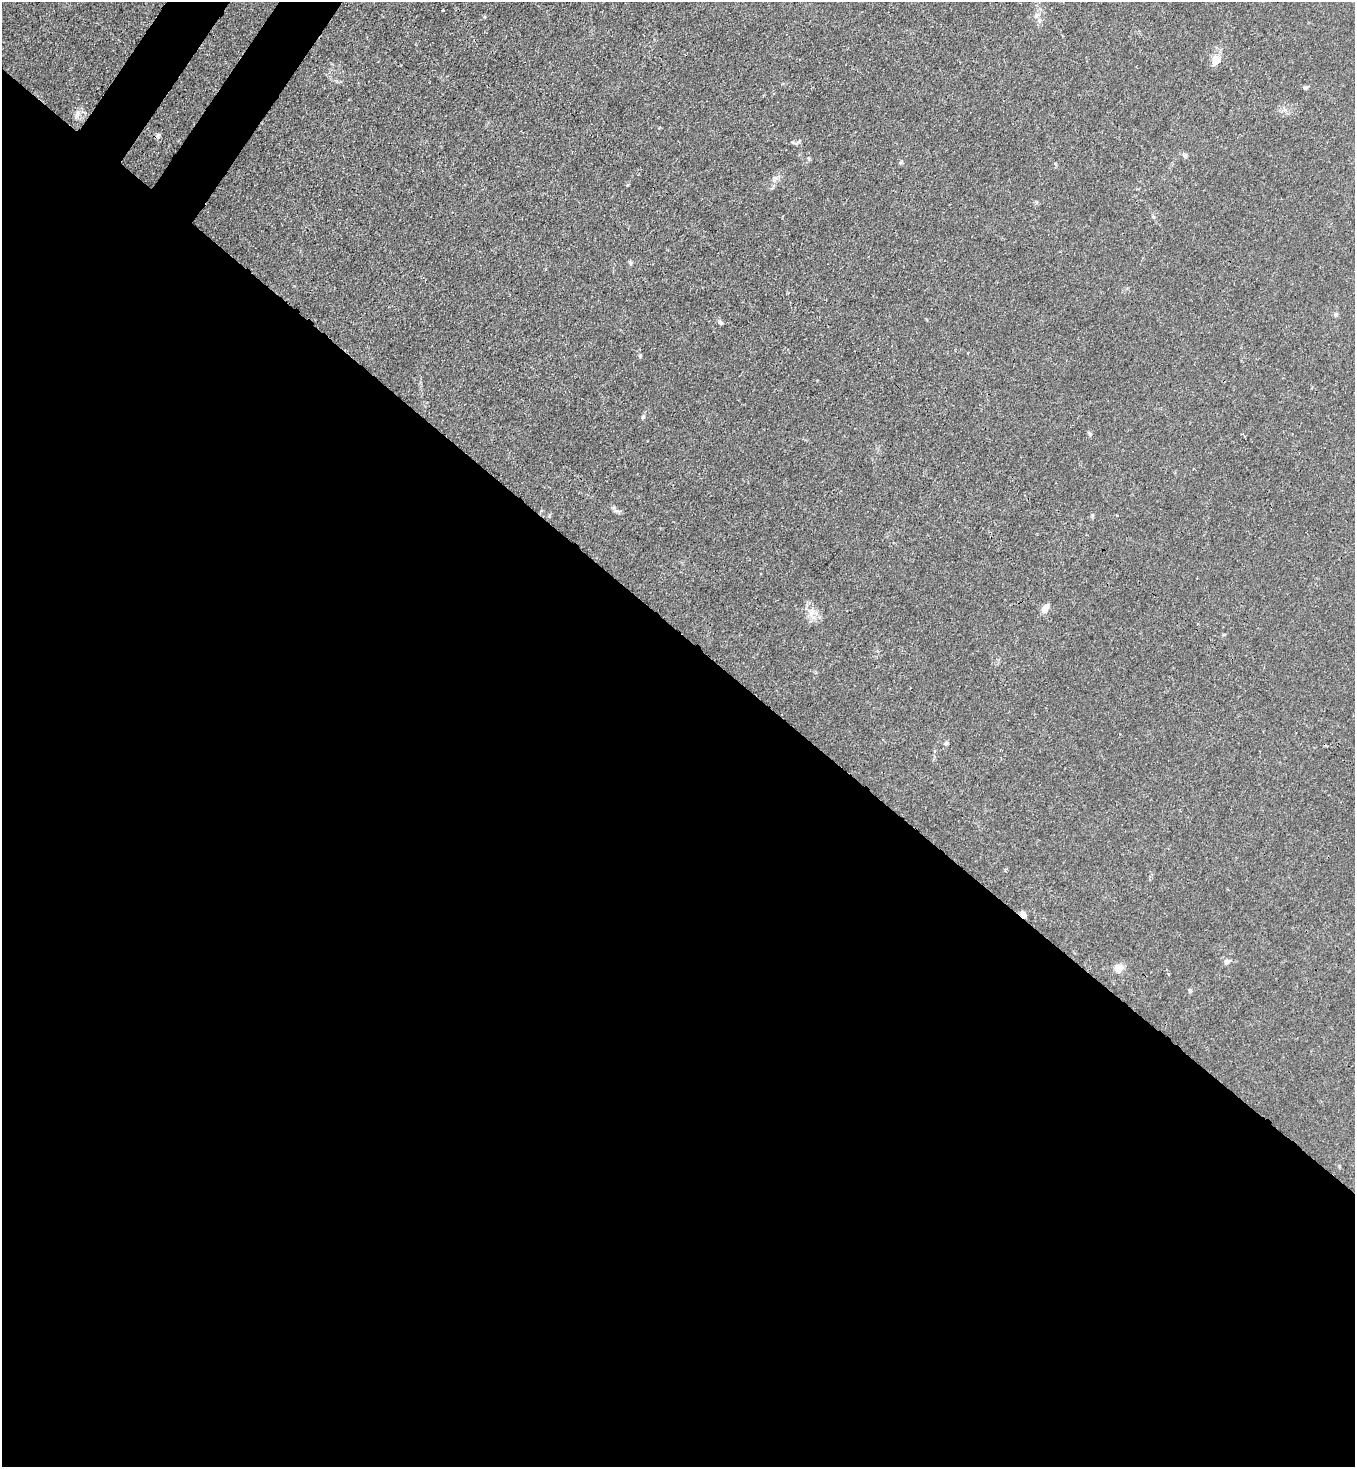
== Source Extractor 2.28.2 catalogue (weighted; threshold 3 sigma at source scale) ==
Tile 14 of 4 x 4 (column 2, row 4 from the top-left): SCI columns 1717-3069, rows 60-1524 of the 6000 x 5977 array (HDU 1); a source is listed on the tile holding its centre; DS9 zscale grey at full resolution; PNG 1357 x 1469 px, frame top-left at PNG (2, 2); no overlay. Shown black and unused: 58% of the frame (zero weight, under 3 of 4 exposures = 7% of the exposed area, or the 3 px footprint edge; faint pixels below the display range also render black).
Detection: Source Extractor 2.28.2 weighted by HDU 2 'WHT'; one run over the whole footprint, this tile lists its part. Background 0.0193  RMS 0.0026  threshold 0.0116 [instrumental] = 3 sigma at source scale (4.5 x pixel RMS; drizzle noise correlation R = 1.50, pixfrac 1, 0.05/0.05 arcsec/px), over >= 5 px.
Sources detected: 23; all 23 listed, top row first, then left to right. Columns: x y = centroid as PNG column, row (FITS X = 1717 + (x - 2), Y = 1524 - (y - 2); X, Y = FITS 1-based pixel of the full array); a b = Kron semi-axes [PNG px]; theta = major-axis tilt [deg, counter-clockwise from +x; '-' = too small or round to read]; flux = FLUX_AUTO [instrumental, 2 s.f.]
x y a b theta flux
443 10 3 3 - 0.65
1039 20 7 4 -72 0.58
1216 60 11 10 - 2.9
1305 88 6 5 - 0.44
78 113 9 6 -90 1.1
158 136 7 6 - 0.6
798 142 11 3 41 0.38
1185 156 6 6 - 0.51
630 263 6 4 -89 0.37
1336 314 6 4 47 0.38
720 322 8 5 -47 0.61
640 356 5 5 - 0.29
643 417 5 5 - 0.36
1090 434 6 5 - 0.41
617 511 11 4 -8 0.64
1092 515 6 4 90 0.33
1045 609 9 6 55 2.6
811 613 9 7 46 1.4
946 743 7 5 31 0.4
1023 915 9 6 -61 1.1
1227 961 9 6 16 0.87
1119 968 9 7 44 3
1190 991 6 4 89 0.4
Overlapping masked pixels (flux is a lower limit): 1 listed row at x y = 1023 915
Unlisted compact peaks at least as high as the median listed source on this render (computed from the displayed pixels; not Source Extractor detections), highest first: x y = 627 185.